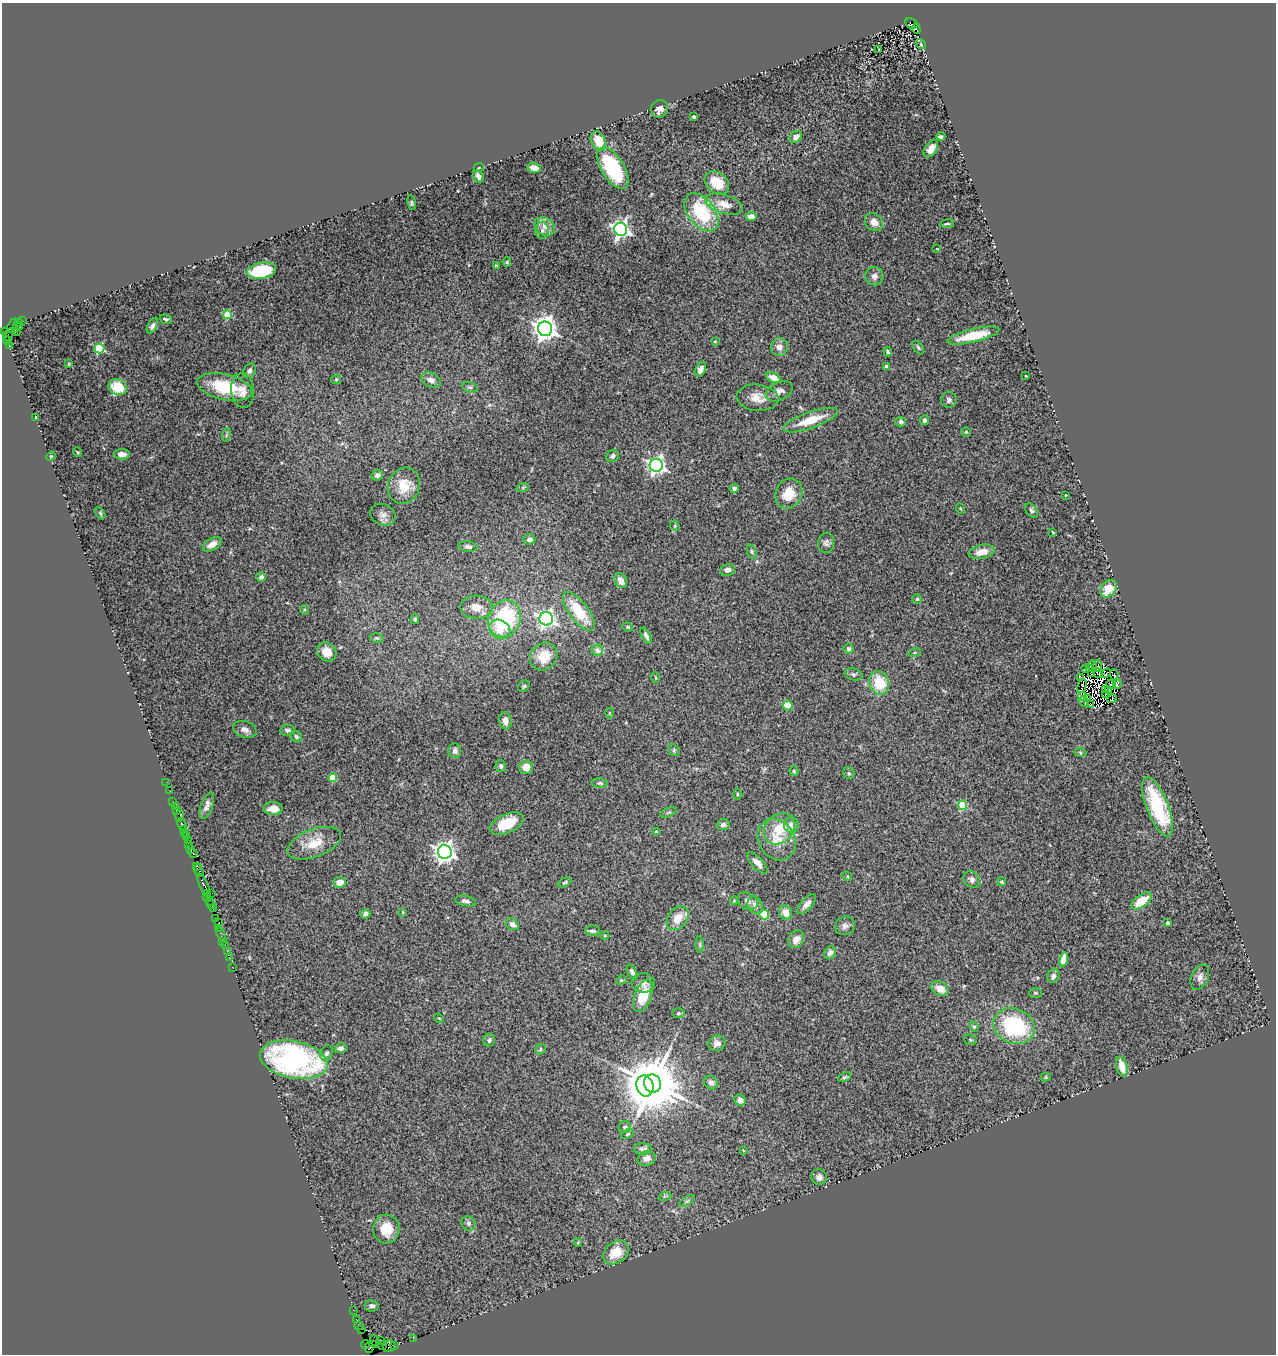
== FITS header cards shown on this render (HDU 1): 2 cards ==
NAXIS1  =                 1274
NAXIS2  =                 1352

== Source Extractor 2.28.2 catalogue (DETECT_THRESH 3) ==
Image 1274 x 1352 px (HDU 1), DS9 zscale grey, 1 PNG px = 1 image px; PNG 1278 x 1356 px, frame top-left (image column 1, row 1352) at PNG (2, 3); each listed source drawn as its Kron ellipse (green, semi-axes under 4 px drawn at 4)
Background 3.59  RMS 0.13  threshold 0.385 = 3 sigma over >= 5 px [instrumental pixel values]
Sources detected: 285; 10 with non-positive FLUX_AUTO (blend fragments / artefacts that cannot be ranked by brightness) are neither listed nor drawn; the other 275 listed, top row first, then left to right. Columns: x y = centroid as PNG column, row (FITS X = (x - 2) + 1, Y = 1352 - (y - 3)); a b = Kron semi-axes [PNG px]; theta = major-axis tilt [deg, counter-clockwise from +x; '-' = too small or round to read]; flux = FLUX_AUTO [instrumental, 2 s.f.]
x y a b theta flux
911 24 6 5 - 1400
916 29 5 3 - 950
921 44 5 4 - 12
879 49 3 2 - 8.3
659 109 9 8 - 56
694 116 3 3 - 19
796 137 7 5 37 44
941 137 4 3 - 21
598 141 10 7 -64 160
931 149 9 6 56 55
479 167 5 3 - 7.5
534 168 7 5 -17 67
613 168 23 11 -58 590
478 176 6 5 - 30
717 183 13 10 -40 190
412 203 7 3 -79 12
724 204 19 9 -17 130
701 212 22 13 -52 540
751 216 5 4 - 74
874 222 9 8 - 69
947 224 7 2 6 12
545 226 11 8 -30 58
621 229 6 6 - 3300
542 230 8 6 -86 31
937 249 3 2 - 5.5
507 262 5 4 - 11
496 266 4 3 - 17
261 271 15 8 11 400
874 276 9 9 - 42
227 315 4 4 - 290
166 319 6 4 -19 16
23 321 3 2 - 150
19 323 4 3 - 280
13 325 7 4 58 1000
18 326 5 3 - 240
152 326 8 4 62 28
545 329 7 7 - 8000
4 331 3 3 - 160
17 333 2 2 - 110
8 334 7 4 57 510
973 336 27 6 14 250
7 340 4 2 - 140
715 341 3 2 - 7.2
9 346 3 3 - 2300
779 347 9 8 - 54
99 348 5 5 - 650
918 348 8 4 -53 14
888 352 5 3 - 12
69 364 3 3 - 7.6
886 367 4 3 - 33
700 369 7 5 63 40
249 371 8 6 61 26
1026 376 3 2 - 5.8
773 378 8 4 -24 77
336 379 5 4 - 10
431 380 10 7 -25 40
118 387 9 7 -22 210
224 387 28 12 -13 400
470 387 8 5 -18 19
242 390 17 11 -85 83
779 391 14 9 26 53
758 398 21 13 -6 120
949 400 8 7 - 27
35 417 3 2 - 10
810 420 28 8 19 240
924 420 5 4 - 22
901 422 5 5 - 18
966 432 4 4 - 9.8
226 435 7 4 71 15
77 452 5 3 - 7.5
122 454 8 5 1 50
51 456 5 4 - 8.8
613 456 7 5 31 25
656 465 6 6 - 3300
377 475 6 5 - 28
404 486 18 16 68 180
523 487 6 4 19 10
734 488 4 4 - 25
789 494 15 13 62 180
1065 495 2 2 - 5.9
961 509 5 3 - 7.6
1031 510 8 5 -51 18
100 513 7 4 -60 13
383 515 13 10 -24 51
675 526 5 4 - 9
1053 532 3 2 - 7.8
529 539 6 5 - 30
826 543 10 8 82 34
212 544 10 6 30 79
468 547 9 5 -8 26
752 552 7 4 -72 14
982 552 13 7 13 95
728 570 7 6 - 37
261 577 4 4 - 26
621 581 8 5 -61 68
1108 589 9 7 52 140
917 599 4 4 - 12
477 607 16 11 -3 100
304 610 5 4 - 10
579 611 23 9 -53 350
415 619 5 4 - 18
504 619 19 16 70 790
546 619 7 6 - 3200
628 627 5 4 - 11
500 629 11 9 -34 130
646 636 9 4 -63 28
377 638 7 4 -10 15
848 649 5 5 - 20
597 650 6 5 - 52
327 652 10 9 - 120
915 653 6 4 19 11
544 656 14 13 - 190
1093 666 5 3 - 16
1097 666 6 3 84 25
1086 669 3 2 - 10
1089 669 3 2 - 10
1091 673 4 2 - 16
1098 673 5 2 - 11
1106 673 5 3 - 9.9
854 674 9 6 -15 19
1114 674 5 2 - 17
656 677 5 2 - 7.4
1081 677 2 2 - 18
879 683 12 10 -70 260
1111 684 5 2 - 0.97
1117 684 5 3 - 12
524 686 6 5 - 13
1082 686 7 2 77 7
1105 690 3 2 - 3.7
1108 690 2 2 - 21
1105 695 3 2 - 1.8
1082 696 4 3 - 17
1088 698 3 2 - 4.5
1112 699 5 4 - 7.6
1084 702 6 2 -54 12
788 705 5 4 - 140
1090 705 3 2 - 17
609 713 5 3 - 8.1
505 721 8 6 -82 54
245 729 12 8 -17 44
288 730 7 5 -3 28
296 737 6 5 - 18
674 750 6 5 - 14
455 751 7 6 - 31
1080 752 6 4 -20 12
501 766 6 5 - 24
526 767 7 7 - 91
794 771 4 4 - 14
849 773 6 5 - 15
333 778 4 4 - 200
166 782 2 2 - 41
600 783 8 4 -6 16
169 790 3 2 - 53
737 794 5 3 - 9.2
173 801 2 2 - 120
963 805 4 4 - 400
207 806 14 6 71 43
175 807 3 2 - 150
1158 807 32 10 -69 690
273 809 9 6 -1 70
177 810 3 3 - 350
668 812 9 3 21 12
180 816 6 2 71 190
182 824 6 3 -66 330
507 824 18 9 23 270
723 825 6 5 - 28
791 825 8 7 - 63
183 829 3 2 - 270
779 829 17 13 47 210
656 832 3 3 - 21
185 833 3 2 - 270
186 836 3 2 - 510
777 839 22 18 -58 190
188 840 3 2 - 230
314 843 28 14 21 170
189 845 2 2 - 110
190 850 4 3 - 390
445 852 7 7 - 5300
193 853 5 3 - 700
757 863 14 5 -47 50
197 866 4 3 - 540
199 871 6 4 -72 750
847 876 5 4 - 9.1
972 880 9 7 -46 32
340 882 7 5 7 72
564 882 7 3 26 15
1002 882 5 4 - 12
204 885 12 3 -65 2100
207 893 4 2 - 590
212 893 2 2 - 70
207 897 2 2 - 79
209 901 3 2 - 180
466 901 10 5 -12 29
734 901 4 3 - 6.7
748 901 11 8 -26 36
1142 901 12 6 34 180
807 904 12 5 48 45
211 905 4 3 - 270
755 905 9 7 -66 46
213 909 2 2 - 83
403 912 3 3 - 7.4
785 913 7 6 - 81
365 914 5 4 - 34
764 915 5 4 - 390
678 918 13 9 54 110
215 919 3 2 - 150
219 923 3 3 - 240
1168 923 4 3 - 43
512 924 7 5 -32 39
845 926 10 9 - 37
218 928 4 3 - 330
592 931 7 5 0 25
221 935 7 3 -71 440
605 935 4 3 - 6.6
796 939 9 7 53 61
223 941 3 3 - 210
225 945 2 2 - 140
700 945 8 4 -89 13
227 951 2 2 - 120
830 953 6 5 - 38
229 957 2 2 - 160
1064 959 7 4 77 100
233 968 2 2 - 79
632 972 8 4 -64 28
1053 976 7 6 - 43
1200 977 13 8 66 49
621 980 5 4 - 12
643 983 11 9 -6 46
940 988 9 7 -30 98
1035 993 6 5 - 13
643 996 17 8 69 220
678 1013 6 5 - 13
439 1018 5 4 - 9.2
1014 1026 21 17 -22 820
974 1027 6 4 -61 13
489 1040 6 5 - 25
970 1040 6 5 - 12
717 1043 8 7 - 44
341 1048 6 5 - 27
540 1049 6 4 42 12
327 1053 8 6 63 29
294 1060 34 18 -11 1900
1122 1066 10 5 -74 120
845 1077 7 4 25 14
1046 1077 5 4 - 12
711 1083 7 6 - 36
652 1084 9 8 - 60000
645 1086 11 8 -74 14000
740 1100 6 5 - 38
625 1127 6 6 - 21
627 1134 7 4 27 12
643 1149 9 6 -3 28
743 1150 3 2 - 5.7
647 1158 9 7 14 43
819 1177 8 7 - 41
665 1196 7 4 18 15
687 1201 9 3 32 16
468 1223 7 6 - 26
386 1229 14 13 - 160
578 1242 4 4 - 11
616 1252 14 10 38 170
372 1306 7 5 -8 30
353 1310 2 2 - 86
356 1319 3 2 - 120
359 1326 4 2 - 280
361 1329 2 2 - 150
413 1339 2 2 - 66
375 1340 6 3 -71 420
380 1341 2 2 - 75
365 1345 4 2 - 130
376 1345 3 2 - 88
382 1345 2 2 - 150
389 1346 6 5 - 1300
395 1346 4 2 - 180
369 1347 6 4 85 390
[10 non-positive-flux detections neither listed nor drawn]